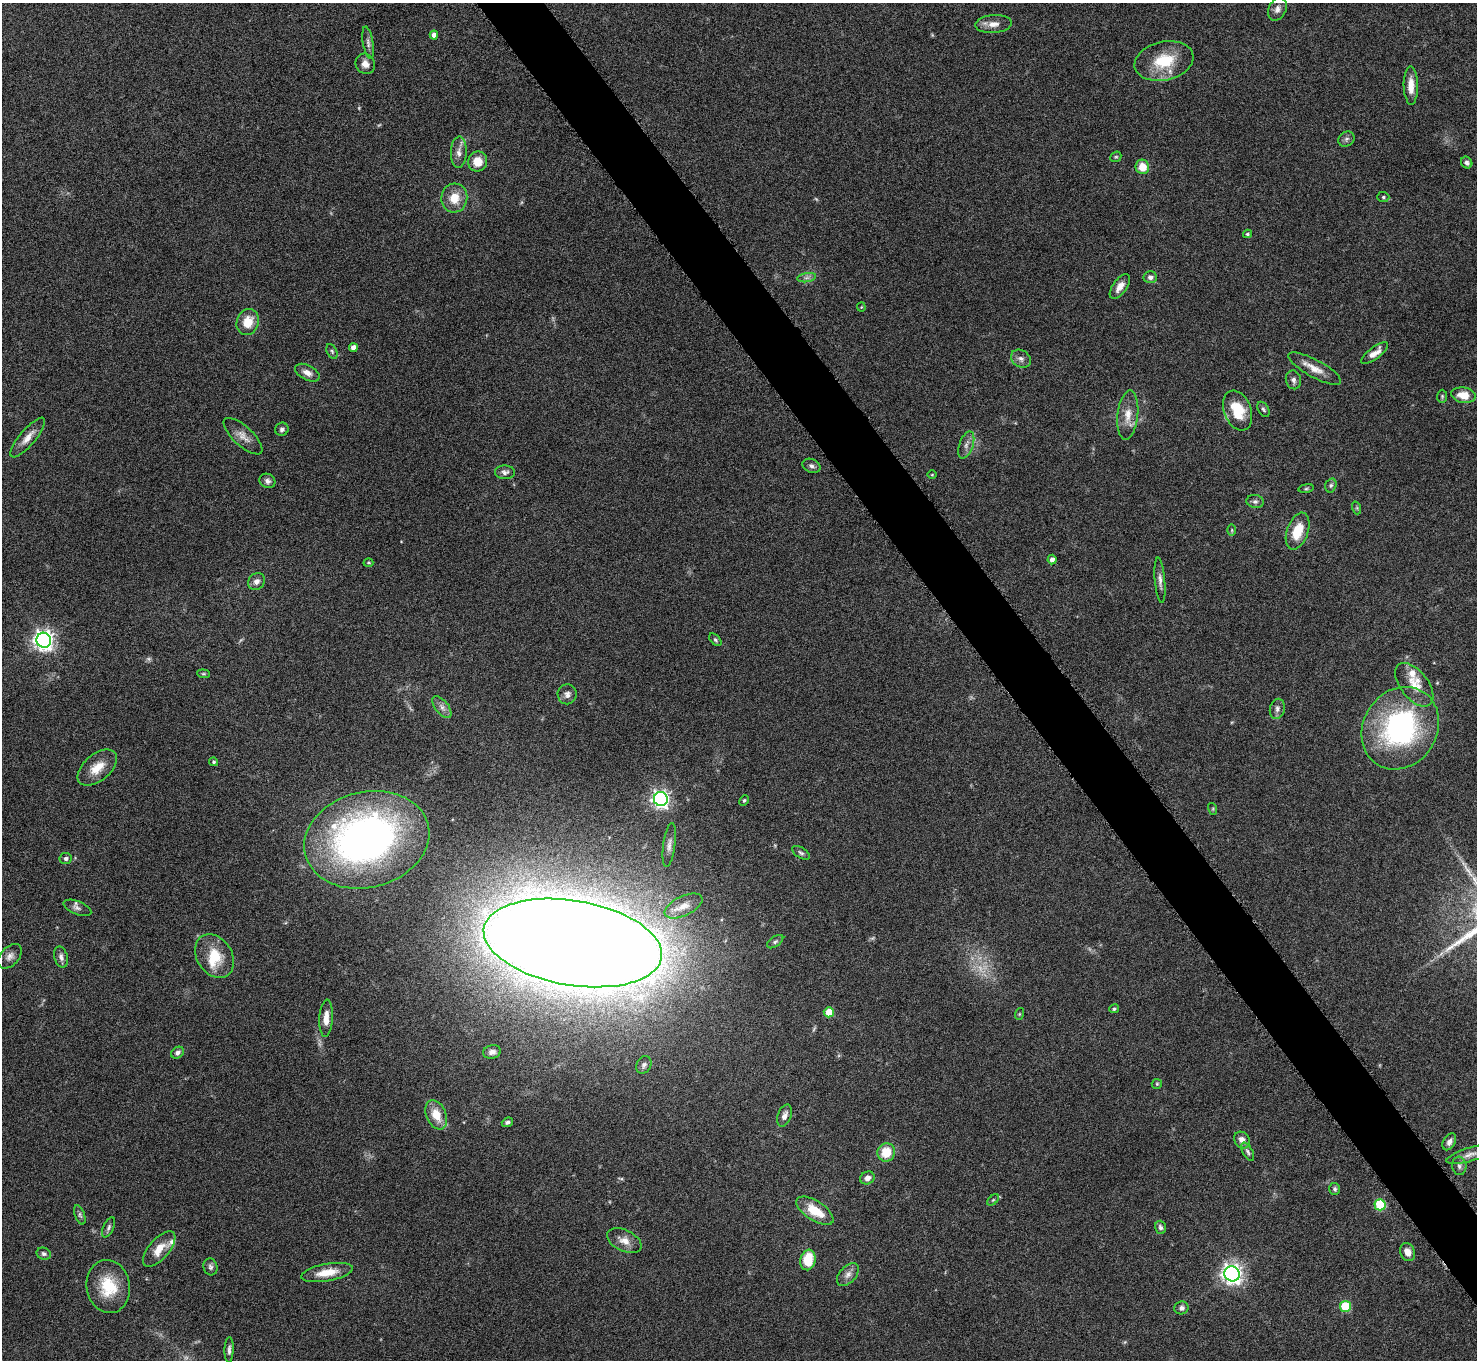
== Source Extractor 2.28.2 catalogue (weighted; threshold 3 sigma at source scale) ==
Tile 6 of 4 x 4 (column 2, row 2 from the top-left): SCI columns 1481-2955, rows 2886-4243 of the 5914 x 5909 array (HDU 1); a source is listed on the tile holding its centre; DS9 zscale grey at full resolution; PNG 1479 x 1362 px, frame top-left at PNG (2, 3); each listed source drawn as its Kron ellipse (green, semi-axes under 4 px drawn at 4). Shown black and unused: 4% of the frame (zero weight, under 4 of 8 exposures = <1% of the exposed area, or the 3 px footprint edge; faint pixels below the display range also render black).
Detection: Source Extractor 2.28.2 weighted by HDU 2 'WHT'; one run over the whole footprint, this tile lists its part. Background 0.0778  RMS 0.0044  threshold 0.0181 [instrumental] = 3 sigma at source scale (4.09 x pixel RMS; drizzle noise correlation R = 1.36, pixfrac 0.8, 0.05/0.05 arcsec/px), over >= 5 px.
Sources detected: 125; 7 too faint to see at this stretch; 1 inside a brighter object's white glare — neither listed nor drawn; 4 inside a brighter listed object's ellipse — not listed separately; the other 113 listed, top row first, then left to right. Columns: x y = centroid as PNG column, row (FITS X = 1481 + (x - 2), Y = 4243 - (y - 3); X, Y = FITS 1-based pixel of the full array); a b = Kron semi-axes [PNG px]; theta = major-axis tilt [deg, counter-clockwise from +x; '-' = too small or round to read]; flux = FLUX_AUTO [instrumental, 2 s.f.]
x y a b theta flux
1277 9 12 8 63 2.3
993 24 18 9 4 3.6
434 35 4 4 - 2.6
368 43 16 5 -80 1.7
1164 61 30 19 13 16
365 64 10 9 - 3
1411 86 19 7 -89 5
1346 139 9 7 35 1.2
459 152 16 8 87 2.9
1116 157 6 5 - 0.59
478 162 10 9 - 6.1
1467 162 6 5 - 1.2
1142 167 7 7 - 5.9
1383 197 6 5 - 0.66
454 198 14 13 - 7.2
1248 234 4 3 - 0.69
1150 277 7 6 - 1.6
807 278 9 4 9 1.3
1120 286 14 7 54 3.3
861 307 4 4 - 0.38
248 322 13 11 71 7.4
353 348 4 4 - 2.9
332 351 8 5 -63 0.75
1375 353 16 6 37 3.4
1021 359 10 8 -33 1.9
1315 369 30 9 -28 5.3
307 373 13 7 -27 2.8
1293 380 9 7 -77 1.6
1463 395 12 8 -10 6.2
1442 396 6 5 - 0.65
1263 409 8 5 -59 0.84
1238 410 20 13 -70 13
1128 415 25 10 84 5.7
282 429 7 6 - 1
243 436 25 9 -42 4
28 438 25 8 50 4
966 445 14 7 70 2.2
811 466 9 6 -24 1.4
505 472 10 7 -3 1.5
932 475 4 3 - 0.34
267 481 8 7 - 1.5
1331 485 7 5 74 0.84
1306 488 8 4 9 0.65
1255 501 8 6 -8 1.2
1357 508 6 4 -72 0.61
1232 530 6 4 90 0.58
1298 531 19 10 70 9.7
1052 560 5 4 - 1.7
368 563 5 4 - 0.54
1160 580 23 5 -85 2.2
256 581 9 8 - 2.1
44 640 7 7 - 250
715 640 7 4 -45 0.72
204 674 6 4 -6 0.56
1414 685 25 14 -52 7.1
567 694 10 9 - 2
442 707 13 6 -52 2.1
1277 709 10 7 76 1.7
1400 728 43 37 57 77
214 762 5 4 - 0.65
97 768 23 13 40 7.4
661 799 7 7 - 170
744 800 5 3 - 0.57
1213 809 6 4 -73 0.49
367 840 63 48 14 190
669 845 22 6 82 2.5
801 853 10 5 -33 0.97
66 858 6 5 - 1.1
684 906 20 10 26 4.8
77 908 15 6 -21 1.6
775 942 9 5 35 0.98
573 943 90 42 -9 2300
10 956 14 9 49 2.5
214 956 23 17 -56 12
61 957 11 6 -74 1.7
1114 1009 5 4 - 0.75
829 1012 5 5 - 7.6
1019 1014 6 3 71 0.4
326 1018 18 6 87 4.1
492 1052 9 6 12 1.8
178 1053 7 5 38 1.4
644 1065 9 7 60 1.3
1157 1084 5 5 - 0.53
436 1115 15 10 -67 6.9
784 1116 11 6 69 2.3
507 1122 6 4 22 0.95
1242 1140 9 7 -51 2.5
1449 1142 9 6 60 1.8
886 1152 9 8 - 8.7
1248 1152 10 5 -61 1
1470 1154 25 7 16 3.6
1459 1166 9 7 -85 1.5
867 1178 7 6 - 2.1
1335 1189 6 5 - 0.86
993 1200 7 4 44 0.58
1380 1205 5 5 - 23
815 1211 21 9 -33 10
80 1215 10 5 -70 0.91
109 1227 11 5 66 1.1
1160 1227 7 5 -73 1.1
624 1241 18 10 -26 4
159 1249 22 10 49 6.5
1408 1252 9 7 -65 3.3
44 1254 7 6 - 1.1
808 1260 10 7 80 11
210 1267 8 7 - 1.2
327 1273 26 8 10 7.1
848 1274 13 8 47 2.4
1232 1274 8 7 - 240
108 1287 27 21 -81 15
1345 1307 5 5 - 24
1181 1308 7 6 - 1.5
229 1350 13 4 88 1.2